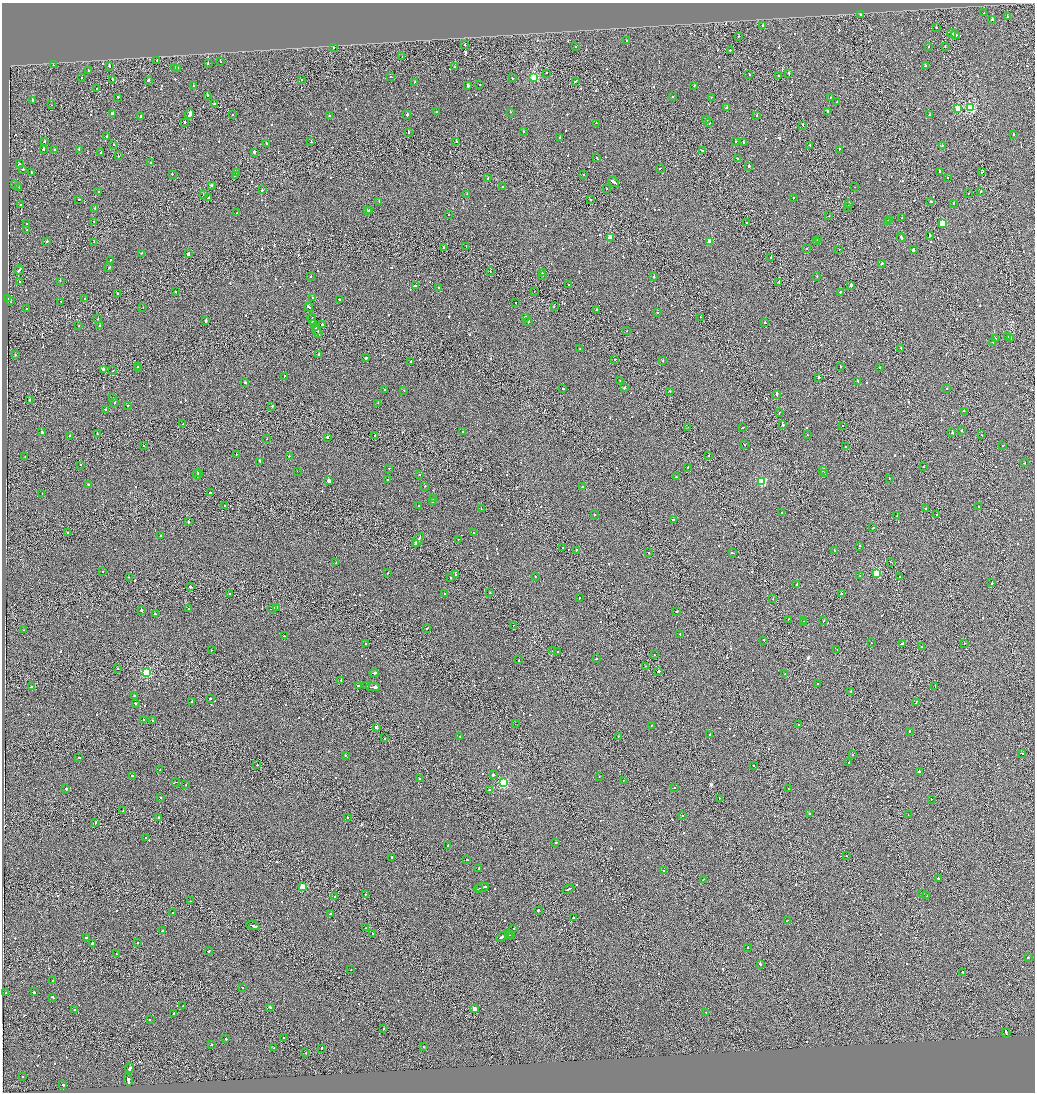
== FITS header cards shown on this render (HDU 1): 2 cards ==
NAXIS1  =                 2065
NAXIS2  =                 2180

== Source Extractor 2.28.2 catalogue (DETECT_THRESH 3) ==
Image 2065 x 2180 px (HDU 1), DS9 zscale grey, zoomed out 1/2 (1 PNG px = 2 x 2 image px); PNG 1037 x 1094 px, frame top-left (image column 1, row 2179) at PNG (2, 3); each listed source drawn as its Kron ellipse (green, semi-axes under 4 px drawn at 4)
Background -0.126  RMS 0.066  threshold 0.198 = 3 sigma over >= 5 px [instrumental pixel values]
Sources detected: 1012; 56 cannot appear on this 1/2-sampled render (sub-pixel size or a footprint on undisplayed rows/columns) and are neither listed nor drawn; of the other 956, the 500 brightest by FLUX_AUTO listed and drawn (456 fainter detections omitted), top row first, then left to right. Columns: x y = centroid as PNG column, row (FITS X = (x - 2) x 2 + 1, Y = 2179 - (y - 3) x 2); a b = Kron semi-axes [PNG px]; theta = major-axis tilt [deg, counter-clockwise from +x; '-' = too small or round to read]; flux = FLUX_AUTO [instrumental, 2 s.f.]
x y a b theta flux
984 13 2 1 - 83
860 14 2 2 - 120
1007 17 2 2 - 150
992 20 2 2 - 180
763 26 2 2 - 64
936 28 2 2 - 200
951 33 4 1 - 330
955 35 4 2 - 320
738 36 2 1 - 69
627 41 2 2 - 410
465 45 2 1 - 110
575 47 2 2 - 64
929 47 2 2 - 230
945 47 2 1 - 86
334 48 2 1 - 81
730 50 2 2 - 110
402 56 2 2 - 88
157 60 2 1 - 150
220 62 2 2 - 83
53 64 2 2 - 66
208 64 2 2 - 100
109 66 3 2 - 290
925 66 2 2 - 120
455 67 2 2 - 73
174 68 2 2 - 230
177 68 2 2 - 95
88 70 2 2 - 76
546 73 2 1 - 86
789 74 3 2 - 180
749 75 2 1 - 310
779 75 2 2 - 74
390 76 2 2 - 69
82 78 2 2 - 64
512 78 2 2 - 140
534 78 3 3 - 920
112 80 2 1 - 540
148 80 2 2 - 340
301 80 2 1 - 82
576 81 2 2 - 150
414 82 2 2 - 150
480 84 2 2 - 91
194 86 2 2 - 120
468 86 2 2 - 1100
694 86 2 2 - 92
97 88 2 1 - 78
208 95 2 2 - 95
118 97 2 2 - 230
673 97 2 1 - 120
711 97 2 2 - 100
830 97 2 2 - 95
33 100 2 1 - 720
837 102 2 2 - 91
214 104 2 2 - 250
51 105 2 1 - 88
726 108 2 2 - 440
958 108 3 2 - 300
970 108 3 3 - 1400
827 111 2 2 - 1600
436 112 2 2 - 140
511 112 2 1 - 140
112 114 2 2 - 710
190 114 5 2 - 1500
232 114 2 2 - 72
407 115 2 2 - 430
930 115 2 2 - 73
141 116 2 2 - 620
329 116 2 2 - 87
757 116 2 2 - 68
707 120 2 2 - 66
184 122 2 2 - 120
596 123 2 2 - 69
709 123 2 2 - 470
803 126 2 1 - 540
524 131 2 2 - 180
409 132 2 2 - 280
1013 134 2 2 - 140
106 137 2 2 - 110
559 138 2 2 - 130
45 141 2 2 - 140
735 141 2 2 - 91
311 142 2 2 - 140
456 142 2 1 - 300
743 142 2 2 - 210
267 144 3 2 - 94
114 145 2 2 - 220
810 145 2 2 - 280
942 146 2 2 - 110
43 149 2 2 - 270
79 149 2 1 - 130
839 149 2 2 - 490
54 150 2 2 - 470
702 150 3 2 - 110
100 152 3 2 - 190
254 152 3 2 - 760
118 156 2 2 - 70
596 157 2 2 - 100
738 159 2 2 - 70
151 163 2 2 - 120
19 164 2 2 - 120
749 166 2 2 - 540
660 168 2 2 - 100
23 169 2 2 - 150
939 171 3 2 - 270
236 172 2 1 - 86
982 172 2 1 - 75
31 173 2 2 - 97
172 174 2 2 - 78
583 174 2 2 - 74
235 176 2 1 - 96
488 178 2 2 - 78
948 178 2 2 - 110
614 182 6 2 -37 490
15 185 2 2 - 100
212 185 2 2 - 120
503 186 2 2 - 300
18 187 4 2 - 270
855 187 2 2 - 110
607 189 2 1 - 160
262 190 2 2 - 150
981 191 2 2 - 210
99 192 2 2 - 88
467 194 2 2 - 70
968 194 2 1 - 73
204 195 3 2 - 120
208 198 2 2 - 110
793 198 2 2 - 130
79 199 2 2 - 110
591 200 2 2 - 95
379 201 2 2 - 100
930 201 3 2 - 170
954 203 2 2 - 120
848 204 3 2 - 320
20 205 2 2 - 98
847 207 2 1 - 250
95 208 2 2 - 78
367 210 2 2 - 160
369 211 2 1 - 320
237 213 2 2 - 67
448 215 2 1 - 110
829 216 2 2 - 89
902 218 2 1 - 76
889 220 2 2 - 75
94 222 2 2 - 74
888 222 2 2 - 120
747 223 3 1 - 170
942 223 3 3 - 520
27 224 2 1 - 72
27 230 2 2 - 81
930 235 2 2 - 360
611 237 3 3 - 330
901 238 4 2 - 420
818 239 2 2 - 70
46 241 2 2 - 140
710 241 3 3 - 270
817 241 2 2 - 91
94 242 2 1 - 220
443 247 2 2 - 77
466 247 2 1 - 71
807 249 2 2 - 65
839 249 2 1 - 87
913 249 3 2 - 1900
141 253 2 2 - 67
188 254 2 2 - 600
771 258 2 1 - 290
110 260 2 2 - 160
882 263 2 2 - 310
109 267 2 2 - 280
19 270 5 2 - 280
490 271 2 1 - 76
542 273 4 2 - 550
543 275 2 1 - 230
654 276 2 2 - 270
817 276 2 2 - 99
311 277 2 2 - 92
20 281 2 1 - 70
60 281 2 1 - 200
779 283 2 1 - 100
569 285 2 2 - 77
851 285 2 2 - 68
415 286 2 2 - 540
438 287 2 2 - 66
176 291 2 2 - 84
534 291 2 1 - 93
840 292 2 2 - 81
118 293 2 2 - 220
313 298 2 2 - 95
8 299 2 1 - 77
84 299 2 2 - 130
339 300 2 2 - 160
10 301 2 2 - 440
61 301 2 2 - 73
515 303 2 2 - 74
554 306 2 2 - 110
309 307 4 2 - 320
143 308 2 1 - 73
27 309 2 2 - 190
596 310 2 2 - 110
657 312 2 2 - 120
525 317 2 2 - 530
700 317 2 1 - 230
98 319 2 2 - 97
312 319 5 2 - 480
206 321 2 2 - 210
528 321 4 2 - 190
313 323 4 1 - 340
765 323 2 2 - 78
322 325 2 2 - 590
79 326 2 2 - 77
100 326 2 2 - 270
316 327 2 2 - 400
317 331 4 2 - 360
627 331 2 2 - 150
318 333 3 2 - 180
1008 337 3 2 - 270
1011 338 3 1 - 230
995 339 2 2 - 290
993 342 2 2 - 140
901 348 2 2 - 81
580 349 2 2 - 89
15 354 2 2 - 100
319 354 2 2 - 140
366 358 2 2 - 320
615 359 2 2 - 340
663 361 2 2 - 110
410 362 2 2 - 100
138 366 2 1 - 250
840 366 2 2 - 310
880 368 2 2 - 80
138 369 2 2 - 80
103 370 3 2 - 210
113 371 2 1 - 85
284 376 2 2 - 100
818 377 2 2 - 98
620 380 2 2 - 68
858 381 2 2 - 140
245 383 2 2 - 680
562 388 2 2 - 710
624 388 2 2 - 970
946 388 2 2 - 140
384 389 2 1 - 96
404 390 2 2 - 74
670 392 2 2 - 95
777 394 4 2 - 250
113 397 2 1 - 160
29 400 2 1 - 200
114 402 2 2 - 210
378 403 2 2 - 68
127 406 2 2 - 88
272 406 2 2 - 160
106 410 2 2 - 140
964 411 2 2 - 300
779 413 3 1 - 120
183 424 2 1 - 140
783 425 2 2 - 180
842 425 2 2 - 330
688 427 2 1 - 350
742 428 3 1 - 160
42 431 3 2 - 640
961 431 2 2 - 69
463 432 2 2 - 82
952 433 3 2 - 670
97 434 3 2 - 130
374 435 2 1 - 71
807 435 2 2 - 73
981 435 2 1 - 89
70 436 2 2 - 130
327 437 3 2 - 570
267 439 2 1 - 70
143 445 2 1 - 110
744 445 2 2 - 98
1003 445 2 2 - 110
845 447 2 2 - 100
236 454 2 2 - 78
289 456 2 2 - 110
709 456 2 1 - 77
25 457 2 2 - 98
260 461 2 2 - 1100
1025 463 2 2 - 80
80 465 2 1 - 330
688 467 2 2 - 150
923 467 2 1 - 73
389 468 2 2 - 99
822 470 2 2 - 66
297 471 2 1 - 77
197 474 6 2 -84 700
199 474 2 1 - 130
419 474 2 2 - 89
824 474 2 2 - 140
676 477 2 2 - 240
889 478 2 2 - 76
388 479 2 2 - 110
328 480 3 2 - 8600
761 482 3 3 - 900
88 484 2 2 - 100
425 486 2 2 - 74
583 486 3 2 - 160
210 493 2 2 - 130
42 494 2 1 - 67
433 499 2 2 - 300
433 501 2 2 - 100
224 505 2 1 - 150
419 506 2 2 - 78
978 507 2 2 - 90
481 509 2 1 - 140
926 509 2 2 - 90
782 513 2 2 - 69
594 515 2 2 - 95
937 515 2 1 - 210
897 516 2 1 - 65
673 520 2 1 - 170
189 522 2 2 - 110
873 528 2 1 - 120
67 533 2 1 - 69
473 533 2 2 - 75
160 536 2 2 - 130
459 539 2 2 - 71
418 540 8 2 61 2300
416 543 3 1 - 740
860 546 2 2 - 130
563 548 2 1 - 230
576 550 2 2 - 300
834 550 2 2 - 69
649 553 2 2 - 81
732 553 2 2 - 170
891 562 2 2 - 110
336 563 2 1 - 150
103 572 2 2 - 66
388 573 2 2 - 84
876 573 3 3 - 690
455 574 2 2 - 180
860 575 2 2 - 92
535 576 2 2 - 71
900 576 2 1 - 67
129 577 2 2 - 110
450 578 2 2 - 81
992 583 2 1 - 1200
797 585 2 2 - 130
190 587 2 2 - 2300
490 593 2 2 - 93
229 594 2 2 - 180
444 594 2 2 - 98
842 594 3 2 - 190
580 598 2 2 - 130
773 598 2 2 - 120
276 607 4 2 - 290
189 608 2 2 - 81
272 609 5 1 - 360
141 610 2 2 - 110
677 611 2 2 - 200
155 614 2 2 - 110
788 619 2 1 - 100
803 621 2 2 - 85
824 621 2 1 - 110
803 623 2 1 - 66
513 625 2 1 - 66
427 628 2 2 - 100
24 630 2 2 - 76
680 634 2 2 - 110
284 636 2 2 - 110
764 640 2 2 - 92
871 643 2 2 - 81
903 643 3 2 - 470
964 643 2 1 - 74
365 644 2 2 - 70
922 646 2 1 - 83
837 649 2 1 - 120
212 650 2 2 - 94
553 651 2 1 - 290
557 651 2 2 - 460
654 654 2 1 - 130
596 659 2 2 - 120
519 660 2 2 - 130
645 666 2 2 - 220
118 669 2 2 - 90
658 672 2 1 - 2100
146 673 3 3 - 1200
374 673 4 2 - 530
785 674 2 2 - 86
341 680 2 2 - 110
817 683 2 2 - 71
31 686 2 2 - 310
358 686 2 2 - 360
366 686 2 2 - 480
373 687 7 2 -4 410
935 687 2 2 - 260
851 691 2 1 - 74
134 696 2 2 - 79
210 698 2 2 - 130
192 701 2 2 - 74
916 702 3 2 - 180
135 703 2 2 - 150
144 719 2 1 - 76
153 721 2 2 - 100
515 724 2 1 - 72
651 725 2 2 - 79
798 725 2 2 - 75
376 727 3 2 - 980
909 731 2 2 - 350
710 735 2 2 - 140
460 736 2 2 - 94
618 737 2 1 - 110
385 738 2 2 - 84
1022 753 3 2 - 260
345 755 2 2 - 99
852 755 2 2 - 150
79 758 2 2 - 200
849 762 2 2 - 81
257 765 2 1 - 250
754 765 2 2 - 180
160 770 2 2 - 170
919 771 2 2 - 610
493 775 2 2 - 500
132 776 2 2 - 120
599 777 2 2 - 91
419 779 2 1 - 140
623 780 2 2 - 73
176 782 4 1 - 84
504 783 3 3 - 1400
186 785 2 2 - 80
674 787 2 2 - 67
66 788 2 2 - 290
788 789 2 1 - 200
489 790 2 2 - 490
161 798 2 2 - 410
719 798 2 2 - 100
931 799 2 1 - 65
123 811 2 2 - 470
809 813 2 2 - 130
908 815 2 2 - 73
682 816 2 2 - 120
347 817 2 2 - 100
159 818 3 2 - 210
96 822 2 2 - 120
145 837 2 2 - 97
556 842 2 2 - 100
447 845 2 2 - 79
846 856 2 1 - 65
392 858 3 2 - 240
467 860 2 2 - 99
479 869 2 2 - 160
664 871 2 2 - 620
938 878 2 2 - 180
703 879 2 2 - 79
302 887 3 3 - 320
482 887 6 2 18 550
478 889 4 1 - 570
568 889 6 2 24 440
365 894 2 1 - 87
923 894 2 2 - 130
335 896 2 2 - 82
927 896 2 2 - 94
190 901 2 2 - 82
538 910 2 2 - 85
173 913 2 1 - 87
330 914 3 2 - 90
573 918 2 1 - 230
787 921 3 1 - 130
253 926 7 2 -17 630
365 928 2 1 - 69
514 929 2 2 - 170
162 931 3 2 - 130
373 934 2 2 - 330
509 935 3 1 - 230
511 935 3 2 - 230
502 936 7 2 28 370
87 938 4 2 - 250
92 943 2 2 - 330
137 943 2 2 - 74
748 947 2 2 - 320
209 951 2 2 - 210
116 954 2 1 - 96
1028 957 2 2 - 470
760 964 2 2 - 240
351 970 2 2 - 81
963 972 3 2 - 220
53 981 2 2 - 79
243 987 2 2 - 110
34 992 2 2 - 350
6 993 2 1 - 150
53 997 3 2 - 150
183 1006 2 2 - 67
270 1007 2 2 - 350
75 1009 2 2 - 66
474 1009 2 2 - 160
706 1012 2 2 - 90
174 1013 2 2 - 120
150 1020 2 2 - 310
384 1028 2 2 - 360
1006 1033 4 2 - 330
284 1038 2 2 - 77
225 1039 3 2 - 130
212 1045 2 2 - 74
423 1047 2 1 - 88
274 1048 2 1 - 140
321 1048 2 2 - 110
306 1053 2 1 - 67
130 1068 5 2 - 530
23 1077 2 2 - 76
128 1080 6 2 -78 1000
62 1084 3 2 - 150
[456 fainter detections neither listed nor drawn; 56 sub-pixel or undisplayed-footprint detections neither listed nor drawn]